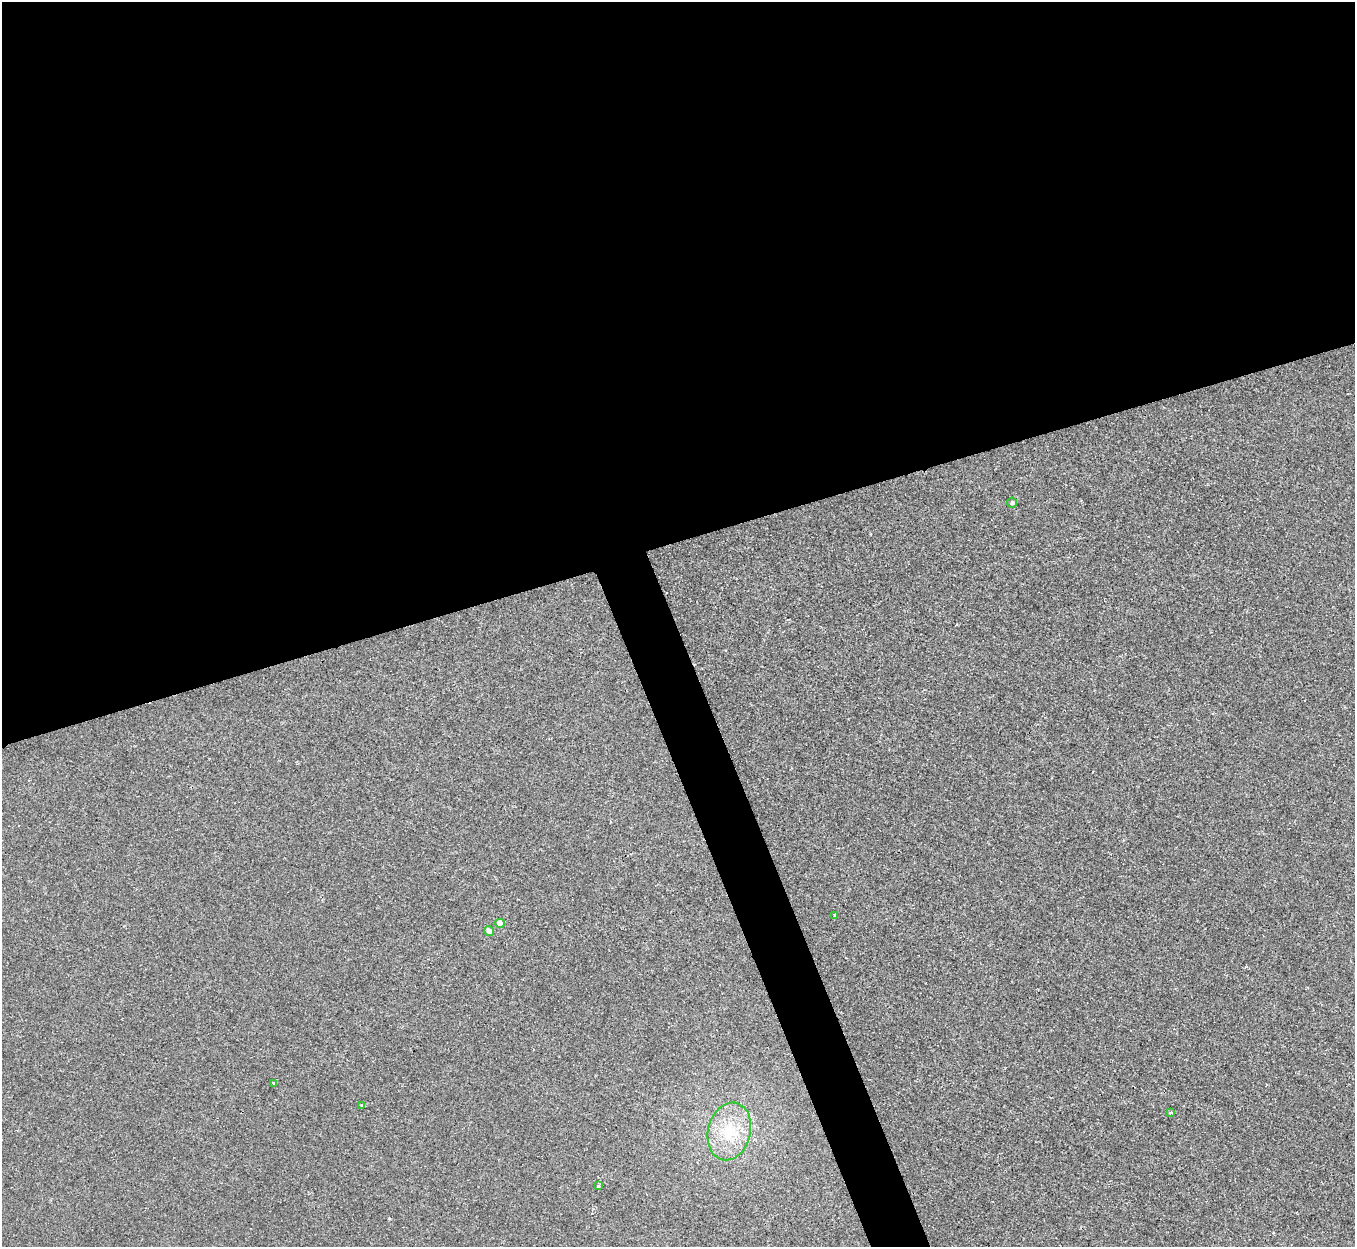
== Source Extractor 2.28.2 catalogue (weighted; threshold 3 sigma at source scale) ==
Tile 2 of 4 x 4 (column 2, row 1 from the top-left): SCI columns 1355-2707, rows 3881-5125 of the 5414 x 5400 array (HDU 1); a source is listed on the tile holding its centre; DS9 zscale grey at full resolution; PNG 1357 x 1249 px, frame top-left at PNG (2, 2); each listed source drawn as its Kron ellipse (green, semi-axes under 4 px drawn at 4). Shown black and unused: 46% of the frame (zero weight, under 2 of 3 exposures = <1% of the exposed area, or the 3 px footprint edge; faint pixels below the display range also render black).
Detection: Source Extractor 2.28.2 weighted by HDU 2 'WHT'; one run over the whole footprint, this tile lists its part. Background 6.58e-04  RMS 0.0034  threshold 0.0152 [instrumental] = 3 sigma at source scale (4.5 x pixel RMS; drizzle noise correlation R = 1.50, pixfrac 1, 0.05/0.05 arcsec/px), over >= 5 px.
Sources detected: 10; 1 cosmic-ray / hot-pixel residue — neither listed nor drawn; the other 9 listed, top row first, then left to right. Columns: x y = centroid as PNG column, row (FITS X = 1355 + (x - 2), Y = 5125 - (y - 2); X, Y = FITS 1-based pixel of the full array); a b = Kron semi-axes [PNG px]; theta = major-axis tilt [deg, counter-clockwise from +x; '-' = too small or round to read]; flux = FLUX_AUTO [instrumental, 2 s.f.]
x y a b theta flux
1012 502 5 5 - 0.72
835 915 4 3 - 1.2
500 923 4 4 - 5.3
489 931 5 4 - 2.1
273 1083 3 3 - 1.3
362 1105 3 3 - 0.44
1170 1113 4 3 - 1.5
729 1131 29 21 76 14
598 1186 3 3 - 0.6